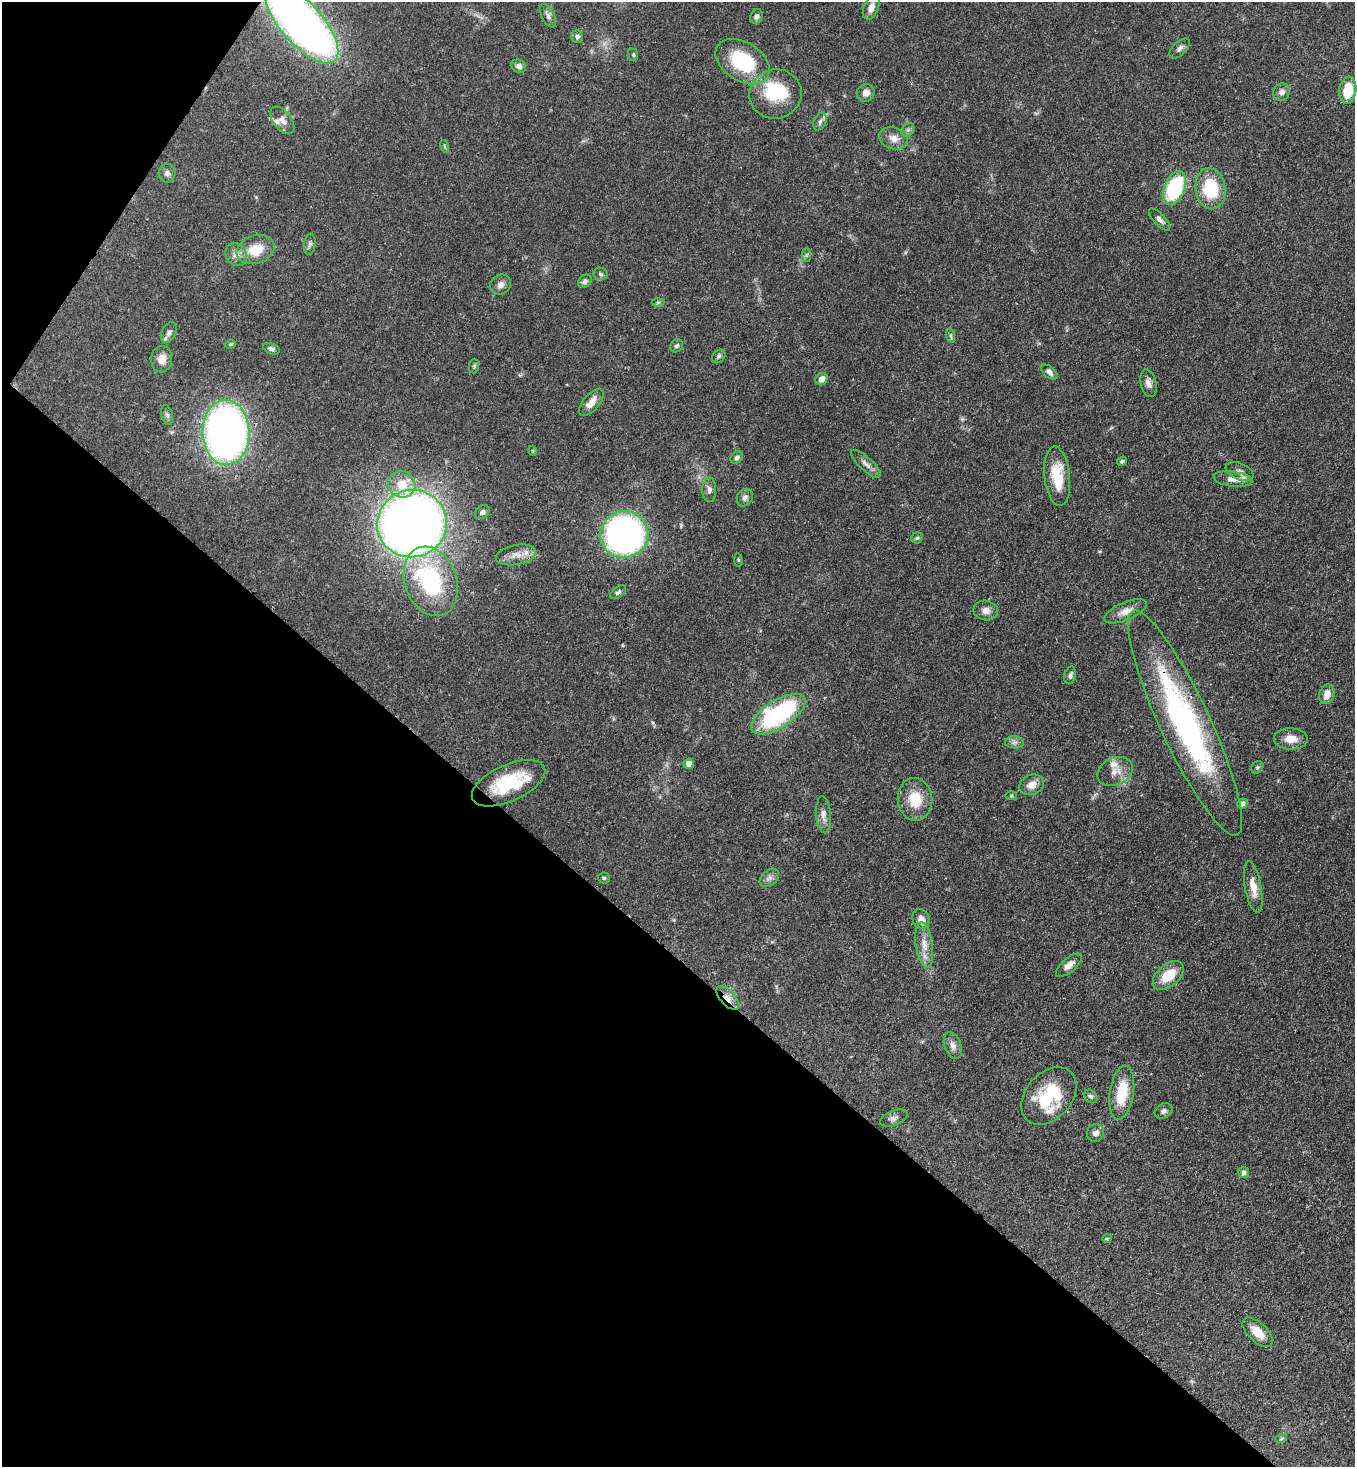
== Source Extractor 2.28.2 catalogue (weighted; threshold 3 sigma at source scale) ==
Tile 9 of 4 x 4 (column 1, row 3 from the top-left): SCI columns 364-1716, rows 1525-2989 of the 6001 x 5979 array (HDU 1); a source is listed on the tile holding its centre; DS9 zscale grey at full resolution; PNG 1357 x 1469 px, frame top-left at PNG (2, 2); each listed source drawn as its Kron ellipse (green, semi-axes under 4 px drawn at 4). Shown black and unused: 37% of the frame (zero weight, under 3 of 4 exposures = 7% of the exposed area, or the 3 px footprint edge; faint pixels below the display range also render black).
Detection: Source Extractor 2.28.2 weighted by HDU 2 'WHT'; one run over the whole footprint, this tile lists its part. Background 0.0699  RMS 0.0036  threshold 0.0163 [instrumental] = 3 sigma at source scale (4.5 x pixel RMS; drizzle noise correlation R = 1.50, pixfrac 1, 0.05/0.05 arcsec/px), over >= 5 px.
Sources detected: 104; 2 inside a brighter object's white glare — neither listed nor drawn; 4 inside a brighter listed object's ellipse — not listed separately; the other 98 listed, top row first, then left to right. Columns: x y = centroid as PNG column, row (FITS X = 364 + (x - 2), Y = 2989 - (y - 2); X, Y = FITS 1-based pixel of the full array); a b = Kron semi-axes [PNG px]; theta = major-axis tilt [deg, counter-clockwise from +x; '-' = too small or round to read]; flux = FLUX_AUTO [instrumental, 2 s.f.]
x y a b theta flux
871 8 12 7 66 2.6
548 16 13 6 -63 1.4
756 16 8 5 67 1
301 23 50 21 -49 240
577 37 6 6 - 0.97
1180 48 12 6 45 1.4
633 55 6 5 - 0.54
743 62 29 19 -33 24
519 66 7 6 - 1.5
1348 90 13 8 82 8.5
1281 92 9 8 - 1.6
866 93 9 8 - 2.4
775 94 26 24 16 21
282 120 16 9 -52 2.3
820 121 9 6 63 1.1
908 130 7 6 - 0.88
893 138 14 10 -17 3
444 146 6 4 -71 0.46
167 173 9 8 - 1.5
1174 188 18 10 67 33
1210 189 21 15 -81 17
1160 219 14 5 -46 1.4
310 244 10 5 84 1
256 250 19 14 18 8.6
236 255 12 10 -58 2.5
806 255 7 4 90 0.6
600 274 7 6 - 0.86
585 281 7 5 44 1.1
500 285 11 9 39 1.9
658 302 6 4 2 0.49
169 332 11 7 63 1.7
951 336 7 4 -71 0.66
230 344 6 4 20 0.44
677 346 7 6 - 0.92
271 349 8 5 -22 1.1
719 356 7 6 - 0.79
162 359 13 10 86 3.6
474 366 7 5 89 0.57
1049 372 9 5 -41 1.2
821 379 6 5 - 2.3
1148 383 14 7 -76 1.8
591 403 16 8 49 3.5
167 415 10 6 -75 0.98
226 432 32 23 -89 210
533 451 5 3 - 0.32
737 457 7 5 45 0.94
1122 461 5 3 - 0.54
866 464 19 6 -43 2.1
1239 472 14 8 -22 1.8
1057 476 30 12 -84 10
1233 479 20 7 -7 3
402 484 14 13 - 7
709 490 12 7 -90 1.5
745 498 9 7 57 1.4
482 512 8 6 39 1
412 524 35 33 17 410
624 534 24 23 - 130
917 538 6 5 - 0.6
516 555 20 10 11 4
738 560 7 3 -81 0.44
431 581 36 26 -70 39
618 592 9 5 37 0.86
986 611 12 10 -10 2.3
1125 611 23 9 23 3.6
1070 675 9 5 75 1.1
1327 694 10 7 73 3.2
778 714 31 14 33 50
1185 723 124 25 -65 92
1291 739 17 10 -1 4.1
1014 742 9 6 -4 1.2
689 764 5 5 - 2.6
1257 767 7 5 45 0.61
1115 771 18 13 25 4.2
508 783 39 18 24 18
1032 785 13 9 22 3.1
1011 796 6 4 1 0.37
915 799 21 17 -85 9.4
1242 804 5 4 - 1.8
823 815 18 7 -86 2.5
604 878 5 5 - 0.54
769 878 11 7 40 1.6
1253 887 26 8 -80 4.8
921 919 10 8 -63 2.5
924 945 23 8 -82 4.3
1069 965 16 7 41 2.2
1168 975 18 11 41 8.3
728 998 14 7 -47 3
953 1046 14 8 -70 2.2
1122 1093 27 12 81 12
1049 1096 33 23 48 21
1091 1096 8 6 -43 0.96
1164 1111 9 7 32 1.2
894 1118 14 7 23 1.5
1095 1133 9 8 - 1.6
1244 1172 5 5 - 1.1
1107 1238 5 3 - 0.46
1258 1332 19 9 -44 5.5
1281 1439 6 3 19 0.46
Overlapping masked pixels (flux is a lower limit): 3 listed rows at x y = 301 23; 1185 723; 728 998
Isophote crosses this tile's border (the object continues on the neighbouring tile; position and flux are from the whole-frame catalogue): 1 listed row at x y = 301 23